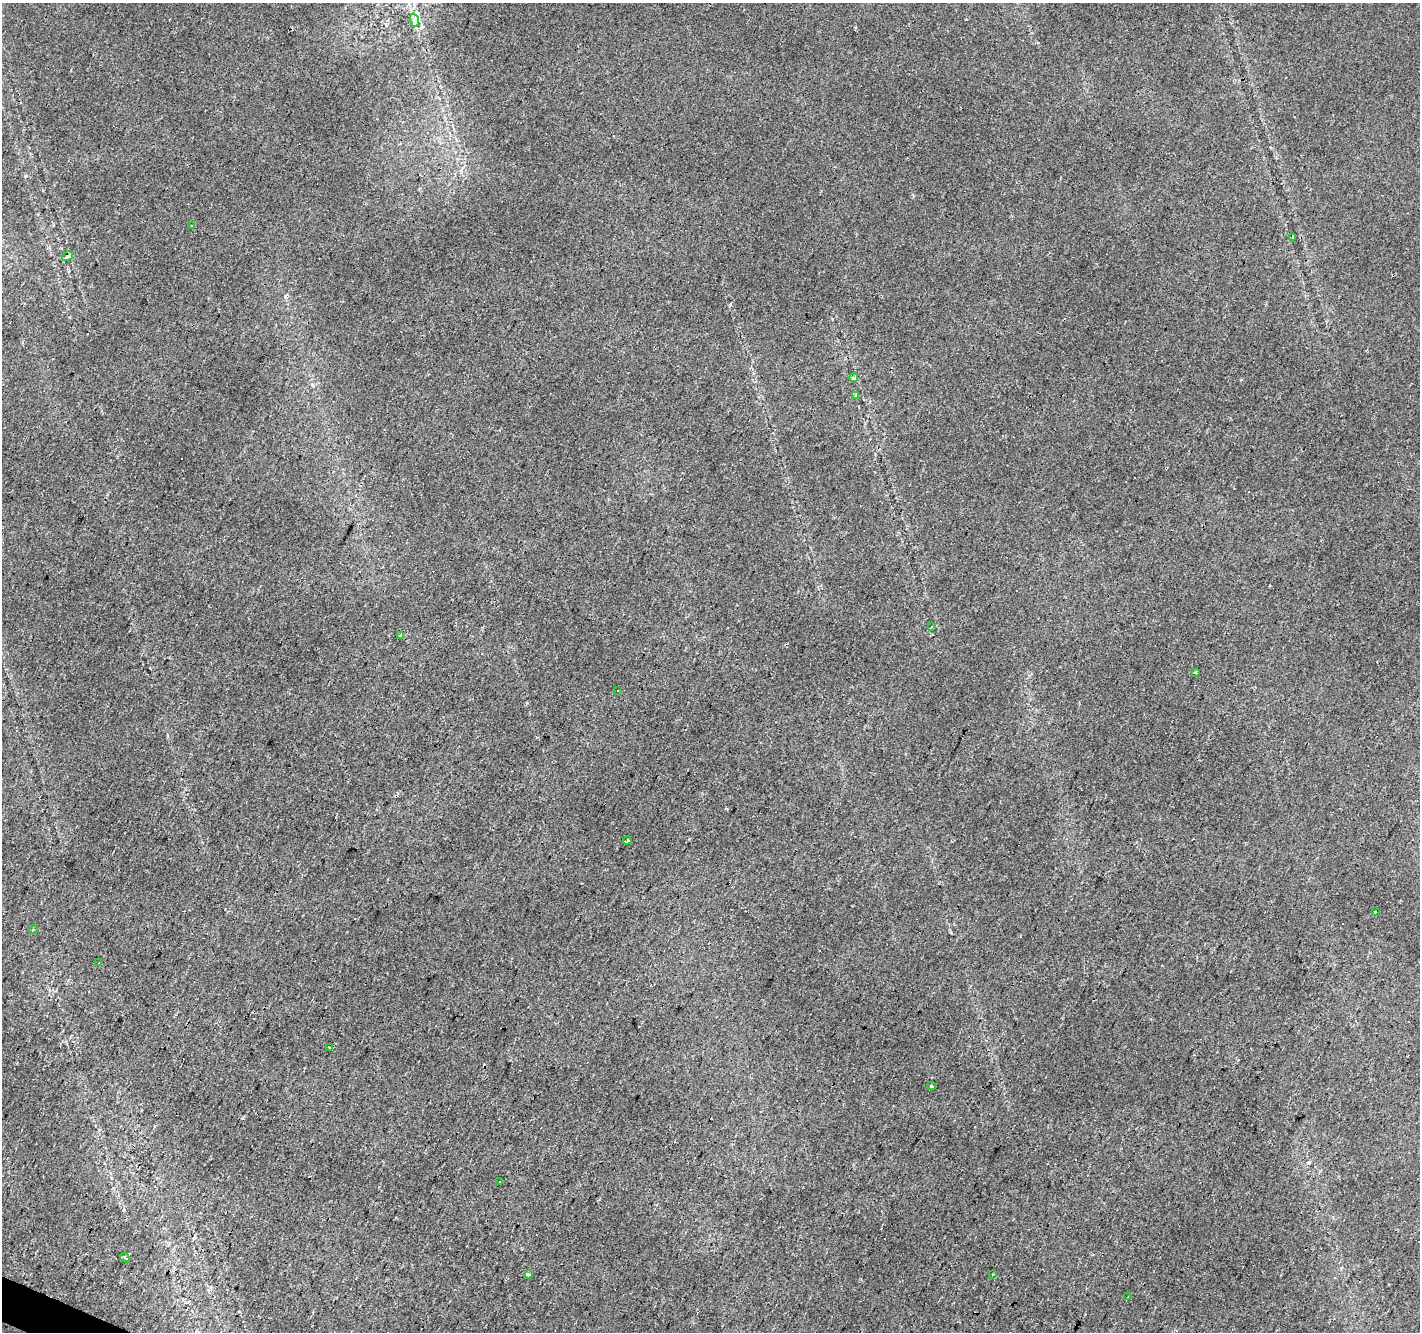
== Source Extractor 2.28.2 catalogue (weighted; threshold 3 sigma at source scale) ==
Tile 7 of 4 x 4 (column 3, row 2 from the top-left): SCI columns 2835-4252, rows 2861-4190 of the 5673 x 5786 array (HDU 1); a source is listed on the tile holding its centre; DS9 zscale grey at full resolution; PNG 1422 x 1334 px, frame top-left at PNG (2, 3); each listed source drawn as its Kron ellipse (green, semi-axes under 4 px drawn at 4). Shown black and unused: <1% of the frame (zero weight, under 2 of 3 exposures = <1% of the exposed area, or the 3 px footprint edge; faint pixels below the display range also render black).
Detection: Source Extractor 2.28.2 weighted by HDU 2 'WHT'; one run over the whole footprint, this tile lists its part. Background 0.0181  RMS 0.0062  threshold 0.0279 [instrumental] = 3 sigma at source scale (4.5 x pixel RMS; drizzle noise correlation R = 1.50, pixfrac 1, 0.0396/0.0396 arcsec/px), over >= 5 px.
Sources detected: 30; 9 cosmic-ray / hot-pixel residue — neither listed nor drawn; the other 21 listed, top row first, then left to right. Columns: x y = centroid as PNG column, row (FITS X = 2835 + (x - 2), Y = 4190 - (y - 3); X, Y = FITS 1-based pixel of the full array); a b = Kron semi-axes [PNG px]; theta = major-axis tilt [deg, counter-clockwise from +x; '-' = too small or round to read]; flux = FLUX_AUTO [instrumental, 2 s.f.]
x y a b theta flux
414 20 7 4 -72 1.8
192 226 3 3 - 0.53
1293 238 4 3 - 0.81
67 256 6 4 35 2.2
854 378 4 4 - 2.5
856 396 4 3 - 4
931 627 3 3 - 0.79
401 635 3 3 - 35
1195 672 3 2 - 0.62
618 690 3 2 - 1.5
627 840 4 3 - 3.1
1375 912 3 2 - 0.65
33 929 4 3 - 0.71
99 963 3 2 - 1.4
329 1047 3 2 - 0.82
931 1086 4 3 - 1.1
500 1182 3 3 - 4.2
125 1258 5 3 - 0.72
528 1274 3 3 - 4.9
993 1274 3 3 - 0.77
1128 1297 3 2 - 0.57
Unlisted compact peaks at least as high as the median listed source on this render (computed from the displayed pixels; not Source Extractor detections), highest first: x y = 730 305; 855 27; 124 1210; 242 1118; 422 27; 25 176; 951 933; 527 703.